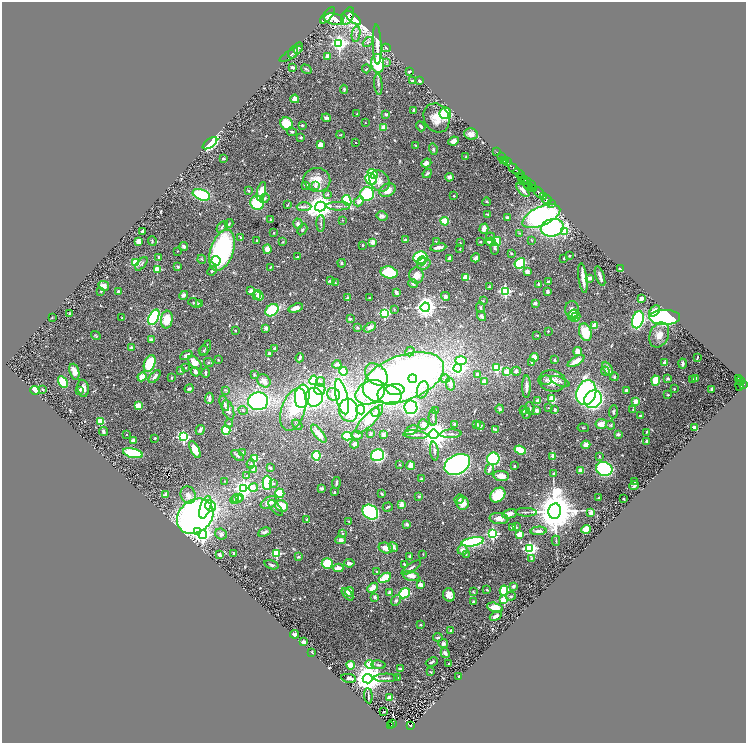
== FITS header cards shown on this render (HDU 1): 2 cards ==
NAXIS1  =                 1488
NAXIS2  =                 1482

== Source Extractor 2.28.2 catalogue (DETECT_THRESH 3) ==
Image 1488 x 1482 px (HDU 1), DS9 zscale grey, zoomed out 1/2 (1 PNG px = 2 x 2 image px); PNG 748 x 745 px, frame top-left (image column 1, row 1482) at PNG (2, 2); each listed source drawn as its Kron ellipse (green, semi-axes under 4 px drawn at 4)
Background 0.862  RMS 0.034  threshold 0.101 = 3 sigma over >= 5 px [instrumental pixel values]
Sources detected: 637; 22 cannot appear on this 1/2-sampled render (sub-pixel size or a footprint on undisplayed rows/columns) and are neither listed nor drawn; of the other 615, the 500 brightest by FLUX_AUTO listed and drawn (115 fainter detections omitted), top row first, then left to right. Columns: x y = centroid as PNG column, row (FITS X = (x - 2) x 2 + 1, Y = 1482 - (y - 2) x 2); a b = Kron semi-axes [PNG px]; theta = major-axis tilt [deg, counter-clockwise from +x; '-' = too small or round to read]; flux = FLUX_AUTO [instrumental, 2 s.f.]
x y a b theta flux
327 15 10 4 50 7700
348 16 9 5 63 7900
353 18 10 4 -38 16000
334 19 10 5 -10 7000
356 34 8 3 81 14
368 42 6 3 41 12
339 43 4 4 - 1600
377 44 20 3 -88 68
298 48 6 4 62 10
386 48 4 2 - 6.6
293 52 7 3 70 12
291 54 13 3 32 16
327 56 2 2 - 83
387 62 4 3 - 6.1
378 63 9 6 -82 500
292 67 3 2 - 17
306 69 5 3 - 6.9
366 69 4 2 - 7.9
409 72 3 2 - 5.7
412 81 3 2 - 14
420 81 3 2 - 16
378 84 10 3 -85 17
344 89 4 3 - 8.8
295 99 4 4 - 45
414 110 3 3 - 11
445 113 6 5 - 310
357 114 2 2 - 6.4
386 114 3 2 - 12
326 118 5 3 - 19
436 118 15 12 -62 90
365 123 2 2 - 5.5
287 124 6 6 - 180
302 125 3 2 - 12
421 126 5 3 - 20
384 127 2 2 - 120
292 132 5 3 - 10
471 134 7 5 -21 41
340 135 4 3 - 6.4
301 137 2 2 - 23
453 141 5 4 - 40
356 142 2 2 - 6.9
210 143 8 4 36 840
320 145 4 3 - 50
416 146 3 3 - 5.5
433 149 5 3 - 9.3
497 152 2 1 - 37
501 156 2 1 - 16
466 157 3 3 - 5.8
223 158 3 3 - 10
505 160 2 1 - 66
504 161 2 1 - 80
507 162 2 1 - 33
426 163 5 4 - 26
514 169 6 2 -45 1800
427 173 5 3 - 11
519 173 6 2 -40 1600
373 174 6 3 -42 200
449 177 4 4 - 23
521 177 4 2 - 270
371 179 6 5 - 270
317 180 13 12 - 100
524 180 4 3 - 710
380 181 11 9 -48 61
528 182 3 2 - 500
306 185 3 3 - 20
531 185 3 2 - 520
315 186 2 2 - 38
528 186 4 2 - 250
534 188 4 3 - 1100
388 190 8 6 29 56
523 190 8 2 -46 26
249 191 3 3 - 5.4
261 191 9 4 76 110
539 193 6 3 -53 4000
367 194 7 6 - 330
201 195 9 5 -20 380
327 195 4 3 - 9.6
454 196 2 2 - 7.8
544 197 2 2 - 440
265 198 5 4 - 14
347 200 5 4 - 310
547 200 5 2 - 1700
359 201 5 4 - 29
487 202 4 3 - 8.1
257 203 7 7 - 310
551 203 4 2 - 260
287 205 4 2 - 7.4
338 206 12 2 0 15
304 207 7 4 1 19
320 207 5 4 - 7800
488 214 4 2 - 11
382 216 5 5 - 24
541 216 20 9 23 1900
507 217 4 3 - 15
271 219 3 3 - 5.6
342 220 2 2 - 4.8
445 221 4 3 - 150
229 223 4 2 - 6.7
321 223 8 2 89 9.8
298 224 5 5 - 22
222 227 7 3 50 11
552 228 11 8 15 1000
484 229 5 4 - 41
302 230 6 4 59 12
142 231 3 2 - 10
274 232 2 2 - 4.8
564 232 3 3 - 330
520 233 4 2 - 4.8
241 237 4 2 - 6.7
491 237 4 3 - 7.9
405 239 3 2 - 11
257 240 3 3 - 9.2
531 240 2 2 - 7.1
138 241 4 4 - 34
152 241 5 3 - 6.3
283 242 4 3 - 5.4
373 242 2 2 - 120
436 242 4 3 - 6.3
480 242 2 2 - 6.6
491 242 4 3 - 68
496 242 5 4 - 190
460 243 2 2 - 9.6
363 245 2 2 - 20
184 246 4 3 - 11
438 247 8 3 8 42
495 248 6 3 -84 11
267 249 5 4 - 47
460 249 2 2 - 8.2
222 250 21 11 71 1000
178 251 2 2 - 6.2
511 253 2 2 - 7.1
569 256 2 2 - 6
159 257 3 2 - 10
297 257 3 2 - 8.5
420 257 7 6 - 310
450 258 4 3 - 30
476 258 4 3 - 20
564 258 2 2 - 11
202 259 4 3 - 6.6
216 261 5 4 - 90
422 261 4 2 - 42
136 263 4 4 - 140
342 263 4 3 - 10
520 263 6 5 - 360
141 264 8 4 52 13
424 264 7 5 25 31
178 267 2 2 - 22
270 267 4 3 - 5
157 269 3 3 - 210
621 269 4 2 - 12
212 271 5 3 - 11
389 272 8 6 -13 280
527 272 3 3 - 32
416 275 8 7 - 49
600 276 10 3 -71 24
466 277 3 3 - 140
583 278 15 3 -82 56
589 278 3 3 - 26
330 281 4 3 - 12
548 281 3 2 - 8.4
336 283 2 2 - 6.4
413 284 5 3 - 12
539 284 2 2 - 60
104 286 6 4 -28 39
489 287 4 3 - 5.6
101 291 3 3 - 5.7
118 291 3 3 - 15
251 291 3 3 - 38
505 291 3 3 - 870
396 292 4 2 - 23
548 292 3 3 - 24
184 295 5 4 - 20
259 295 6 3 -53 53
256 296 3 2 - 6.4
445 296 4 3 - 16
348 298 3 3 - 13
369 298 2 2 - 5.3
641 299 4 3 - 33
483 301 4 3 - 5.1
195 303 7 3 -19 11
535 303 2 2 - 70
199 304 4 3 - 7.2
425 307 5 4 - 5000
296 308 7 4 18 35
481 308 5 3 - 8.1
394 309 3 2 - 5.9
572 309 8 7 - 42
272 310 7 5 38 250
655 311 6 4 44 53
384 313 3 3 - 760
70 314 3 3 - 8.6
573 315 5 5 - 68
482 316 5 4 - 19
154 317 8 4 64 780
575 317 5 4 - 61
665 317 15 7 0 1900
52 318 2 2 - 4.9
122 318 2 2 - 5.6
350 319 2 2 - 32
167 320 9 6 83 130
638 320 9 5 73 670
594 325 2 2 - 110
370 327 7 4 32 33
266 328 2 2 - 91
357 328 3 3 - 14
235 330 3 2 - 5.3
548 331 2 2 - 15
585 332 9 6 -70 190
537 335 3 2 - 5.3
659 335 13 9 67 57
96 336 5 3 - 5.5
151 339 4 3 - 16
132 348 2 2 - 67
205 348 8 3 61 11
275 348 4 3 - 13
204 351 5 4 - 8.8
578 351 4 4 - 68
410 352 5 4 - 31
269 354 3 2 - 17
186 355 6 4 28 23
534 357 4 4 - 83
697 357 4 1 - 6.1
300 358 5 3 - 17
218 360 3 3 - 5.6
461 360 5 4 - 270
555 360 3 2 - 11
576 361 9 3 31 74
195 362 8 5 -44 76
209 362 5 4 - 13
531 362 4 2 - 17
665 363 2 2 - 80
682 363 5 3 - 13
150 364 9 5 71 260
337 365 4 3 - 21
185 368 2 2 - 10
458 368 4 4 - 1500
496 368 4 4 - 210
608 369 7 3 -62 55
180 370 3 2 - 7
343 371 4 4 - 190
516 371 4 4 - 24
605 371 4 3 - 6
74 372 8 4 -71 80
195 372 5 4 - 23
507 372 3 3 - 220
206 373 5 2 - 15
477 374 3 3 - 35
254 375 4 3 - 7.2
376 375 13 9 -44 370
142 377 4 4 - 59
155 377 7 3 50 28
172 377 2 2 - 6.8
614 377 4 3 - 10
403 378 42 22 20 4800
695 378 4 3 - 7.2
413 379 4 4 - 190
445 379 4 3 - 14
668 379 4 3 - 12
693 379 3 3 - 6.2
739 379 3 3 - 210
314 380 5 4 - 280
546 380 6 4 20 14
264 381 7 6 - 44
552 381 14 10 -12 76
656 381 5 4 - 130
740 381 4 2 - 270
63 382 6 4 -61 220
321 382 5 3 - 11
484 382 3 3 - 51
560 382 10 3 -22 15
450 384 6 4 -76 27
743 384 3 2 - 610
740 386 5 4 - 770
526 387 11 3 89 43
83 388 8 5 -80 46
189 389 4 3 - 12
320 389 5 5 - 86
674 389 2 2 - 14
711 389 2 2 - 53
35 390 4 3 - 200
43 390 2 2 - 18
79 390 2 2 - 37
226 390 4 3 - 5.4
395 390 9 5 -2 680
423 390 9 5 74 30
626 390 4 3 - 14
370 392 15 11 27 530
586 393 13 10 70 1700
334 394 7 6 - 74
390 395 12 9 -14 1100
668 395 3 3 - 8.3
302 396 12 7 83 1100
314 397 9 9 - 930
342 397 18 6 -77 1000
209 398 5 3 - 27
552 399 3 3 - 170
593 399 9 8 - 1600
258 401 10 9 - 1300
538 401 2 2 - 120
636 401 2 2 - 130
224 403 8 3 -69 22
138 406 3 3 - 91
411 407 6 6 - 1100
530 408 6 2 -81 6
548 408 2 2 - 6.4
293 409 22 12 71 180
500 409 4 3 - 12
228 410 10 5 -71 33
243 410 5 3 - 7.1
349 410 11 9 -81 200
361 410 4 4 - 2200
524 410 4 3 - 9.1
555 410 3 2 - 11
633 410 3 2 - 5
435 411 3 2 - 9.7
536 411 4 3 - 25
375 412 4 3 - 18
613 412 7 4 86 13
526 413 6 2 -88 5.8
641 416 3 3 - 14
433 418 8 2 -90 9.3
369 419 19 5 46 170
101 421 4 3 - 150
229 423 4 3 - 7.5
423 424 5 5 - 37
455 424 4 3 - 11
601 424 5 5 - 52
297 425 6 3 -45 9.3
476 425 4 2 - 6.2
611 425 4 4 - 8.9
480 426 4 3 - 18
583 428 5 2 - 5.3
695 428 4 2 - 69
495 429 4 3 - 5.9
200 430 5 3 - 19
226 430 4 4 - 280
411 430 7 3 28 33
103 432 4 3 - 17
646 432 3 2 - 5.9
126 434 2 2 - 6.3
319 434 11 4 -51 69
370 434 2 2 - 13
434 434 5 4 - 11000
451 434 10 3 2 14
618 434 3 3 - 14
357 435 6 4 -6 17
383 435 3 3 - 33
415 435 12 3 -4 15
348 436 5 4 - 290
183 437 4 3 - 980
155 438 3 2 - 6
134 441 3 3 - 41
647 441 3 2 - 12
354 444 4 3 - 19
586 445 4 4 - 46
195 450 9 4 -65 84
520 450 6 3 -21 160
434 451 9 3 -81 17
243 452 3 2 - 8.2
133 453 10 4 -13 460
238 455 7 3 -39 13
377 455 6 6 - 640
316 456 5 4 - 320
553 456 2 2 - 92
599 456 4 2 - 6.2
255 458 3 3 - 300
493 459 6 6 - 750
251 464 5 3 - 9.2
457 464 13 9 28 2100
399 465 2 2 - 5.1
410 466 4 3 - 59
514 466 3 2 - 8.3
270 468 2 2 - 40
254 469 3 3 - 57
489 469 5 3 - 20
604 469 8 7 - 580
581 471 4 3 - 55
553 474 4 3 - 6.3
247 476 2 2 - 29
501 476 8 5 -7 63
421 479 4 3 - 8.4
225 481 2 2 - 5
635 482 3 2 - 5.5
267 483 7 4 90 480
273 483 3 3 - 8.1
336 483 6 2 84 15
634 486 5 2 - 12
244 488 4 4 - 2700
253 488 5 4 - 61
322 489 3 3 - 12
335 492 2 2 - 22
280 493 5 4 - 230
166 494 4 3 - 26
382 494 3 2 - 9
188 495 9 7 -65 46
498 495 8 6 43 220
419 496 3 3 - 7.6
239 498 4 3 - 9.2
599 498 3 2 - 13
237 499 5 4 - 15
459 499 5 3 - 8.6
624 499 2 2 - 7.5
235 500 4 3 - 9.8
269 502 9 5 28 64
462 503 6 6 - 61
402 504 3 2 - 120
210 506 6 5 - 210
282 506 7 5 -27 120
205 507 12 5 72 310
388 507 5 2 - 10
276 508 10 3 -49 18
555 511 8 6 79 31000
370 512 8 6 -38 970
526 512 11 2 -2 9.5
591 513 4 3 - 29
509 514 7 4 12 23
195 516 20 16 40 3100
307 519 2 2 - 19
499 519 9 5 -4 36
349 521 3 2 - 6.2
407 524 2 2 - 59
512 527 3 3 - 39
516 527 3 3 - 5.5
586 529 4 4 - 95
198 531 3 3 - 340
539 531 8 4 4 26
264 532 7 3 24 19
342 533 2 2 - 7.4
203 534 4 4 - 2000
221 534 6 5 - 21
493 534 4 3 - 920
520 534 2 2 - 190
341 540 5 4 - 24
556 541 5 2 - 4.9
473 542 11 4 10 820
393 547 5 4 - 24
386 548 7 5 -15 53
530 548 4 3 - 1400
463 550 5 5 - 47
234 553 2 2 - 43
276 553 3 3 - 420
219 554 4 3 - 19
423 554 2 2 - 4.8
466 554 4 3 - 5.9
410 556 3 3 - 12
298 557 3 2 - 8.1
531 558 3 3 - 6.3
327 563 5 5 - 210
349 563 5 3 - 30
404 564 4 3 - 9.2
271 565 7 3 -18 13
411 567 11 3 35 17
338 568 5 3 - 57
376 571 2 2 - 11
411 576 8 4 -12 53
385 578 7 3 31 180
420 585 2 2 - 110
513 586 3 3 - 18
373 588 6 3 45 90
487 590 4 3 - 6.1
504 590 5 4 - 230
350 592 5 4 - 36
473 592 4 3 - 5.4
390 593 4 3 - 25
405 593 6 4 39 350
348 594 7 3 -50 32
449 595 7 6 - 56
511 596 5 3 - 9.8
375 597 2 2 - 61
396 600 6 4 51 16
504 600 3 3 - 360
473 602 3 3 - 7.2
495 607 8 4 -14 97
496 616 6 3 30 26
421 625 2 2 - 19
451 630 3 2 - 6.2
295 634 4 3 - 30
438 637 5 3 - 15
304 642 3 3 - 29
443 644 5 4 - 20
312 652 2 2 - 28
445 653 5 3 - 17
432 662 6 2 25 10
370 664 4 3 - 200
449 664 3 2 - 5.1
351 665 4 3 - 98
379 665 7 3 -7 14
400 668 4 2 - 7.9
430 672 3 2 - 6.5
397 677 3 2 - 7.5
459 677 3 2 - 14
349 678 7 3 -10 34
386 678 12 3 1 17
368 679 5 4 - 12000
368 696 7 2 -84 8.8
389 697 2 2 - 120
384 712 2 2 - 7.2
393 724 2 1 - 8.5
391 725 3 2 - 84
411 726 3 2 - 99
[115 fainter detections neither listed nor drawn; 22 sub-pixel or undisplayed-footprint detections neither listed nor drawn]